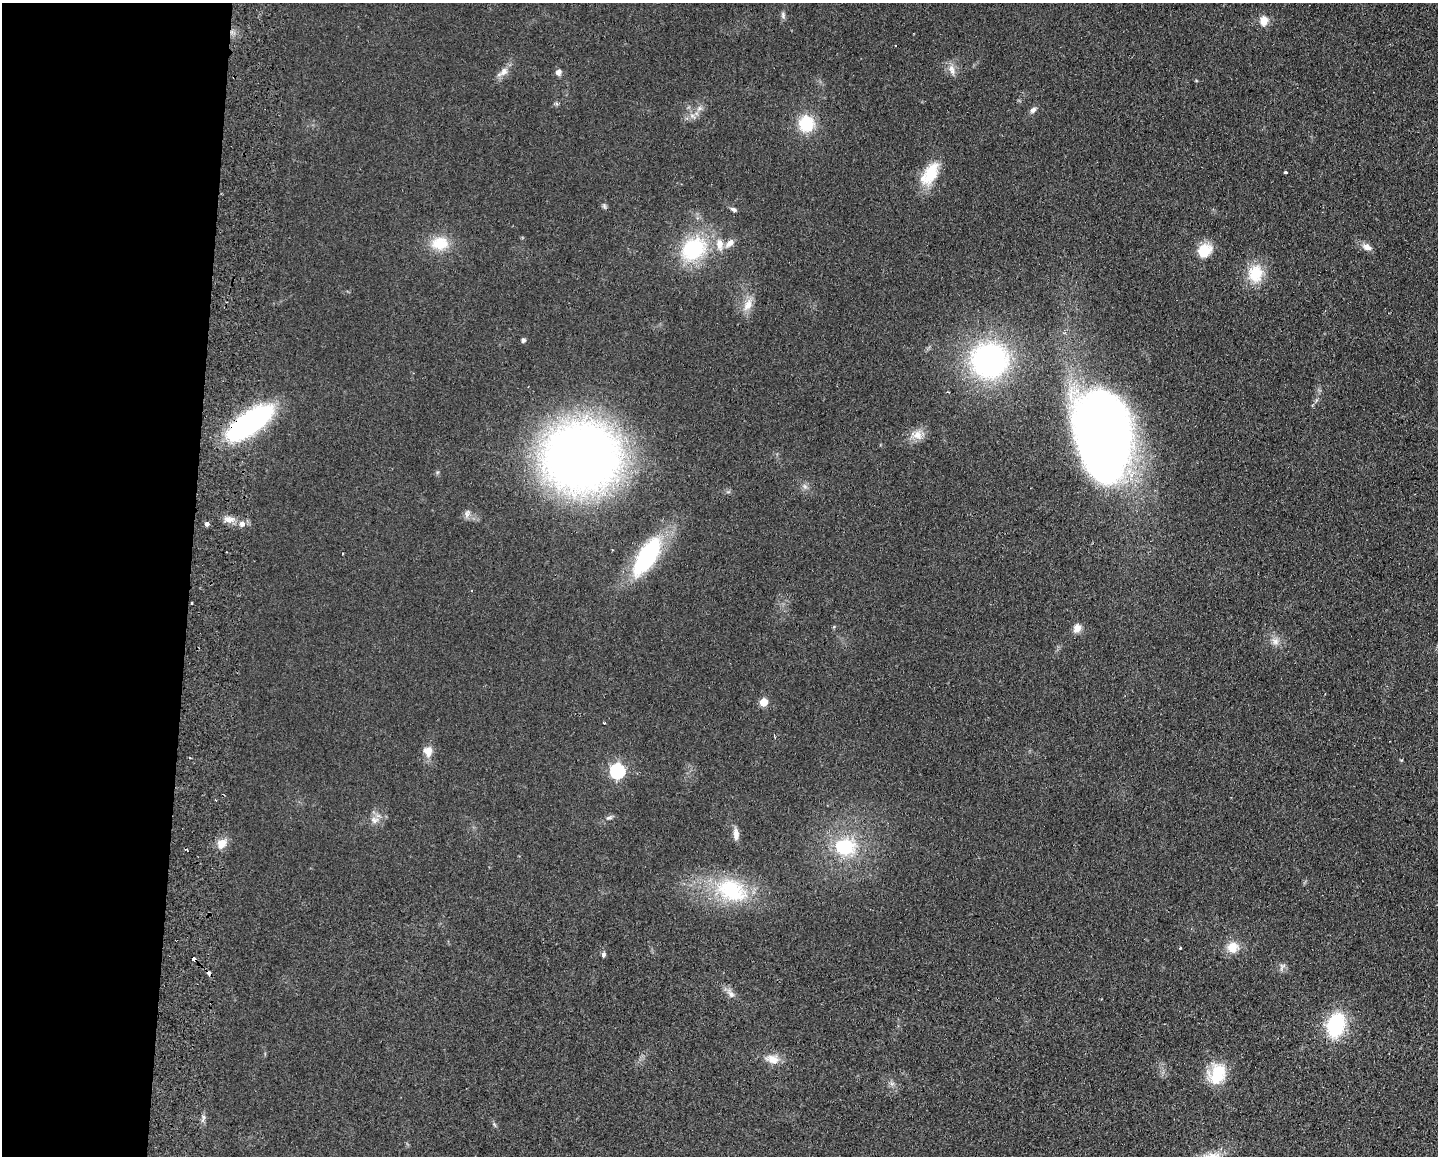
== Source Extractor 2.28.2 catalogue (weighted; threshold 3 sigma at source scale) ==
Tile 4 of 3 x 4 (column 1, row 2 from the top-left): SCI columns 169-1604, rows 2319-3472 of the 4757 x 4636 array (HDU 1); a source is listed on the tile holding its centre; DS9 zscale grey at full resolution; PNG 1440 x 1158 px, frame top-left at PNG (2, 3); no overlay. Shown black and unused: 13% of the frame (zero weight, under 2 of 3 exposures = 3% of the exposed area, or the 3 px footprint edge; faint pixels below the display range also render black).
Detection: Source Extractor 2.28.2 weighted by HDU 2 'WHT'; one run over the whole footprint, this tile lists its part. Background 0.0578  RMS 0.01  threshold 0.0467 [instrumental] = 3 sigma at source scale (4.5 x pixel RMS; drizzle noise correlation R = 1.50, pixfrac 1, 0.05/0.05 arcsec/px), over >= 5 px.
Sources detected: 55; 4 cosmic-ray / hot-pixel residue — not listed; the other 51 listed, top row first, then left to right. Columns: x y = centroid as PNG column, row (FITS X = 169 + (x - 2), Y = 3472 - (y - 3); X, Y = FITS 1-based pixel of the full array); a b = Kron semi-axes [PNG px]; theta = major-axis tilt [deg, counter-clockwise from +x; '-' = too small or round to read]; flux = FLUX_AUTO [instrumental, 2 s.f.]
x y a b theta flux
783 15 10 5 -81 2.6
1264 21 12 10 -89 9.7
951 68 9 8 - 6.5
504 71 14 9 49 7.3
558 72 8 7 - 4.1
699 108 7 4 -72 2.4
1033 110 9 6 36 3.6
806 124 18 17 - 35
1285 172 3 3 - 1.8
931 173 33 16 63 31
733 209 8 5 -27 2.6
440 243 22 17 1 26
729 243 14 8 42 7.7
720 244 15 9 -88 10
1367 247 11 7 -29 7.1
693 249 24 19 32 86
1204 250 14 12 34 25
1255 273 24 20 90 29
748 305 18 10 62 12
523 340 5 4 - 3
989 360 30 28 6 260
948 392 2 2 - 0.82
250 422 44 16 35 240
917 435 16 12 -16 11
1103 438 79 45 -82 960
582 456 54 48 8 1000
467 513 12 6 70 4.1
228 519 12 7 -22 6.9
206 524 5 3 - 12
242 524 7 6 - 4.9
647 556 43 17 58 120
1077 628 11 9 58 7.2
1275 641 11 8 -36 5.9
763 702 5 5 - 30
774 737 6 2 -69 0.88
428 751 12 10 81 11
617 771 6 6 - 190
609 818 8 4 18 2.3
375 820 11 10 - 6.8
736 834 15 7 -86 6.3
222 844 12 9 55 12
845 847 26 21 6 58
731 890 43 30 -30 76
1233 947 15 14 - 15
1180 948 3 3 - 2.3
603 955 6 5 - 2.3
731 995 8 7 - 4
1336 1025 22 15 74 78
772 1059 19 11 -15 12
1217 1074 25 18 72 36
494 1124 8 3 -71 1.6
Overlapping masked pixels (flux is a lower limit): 1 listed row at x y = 250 422